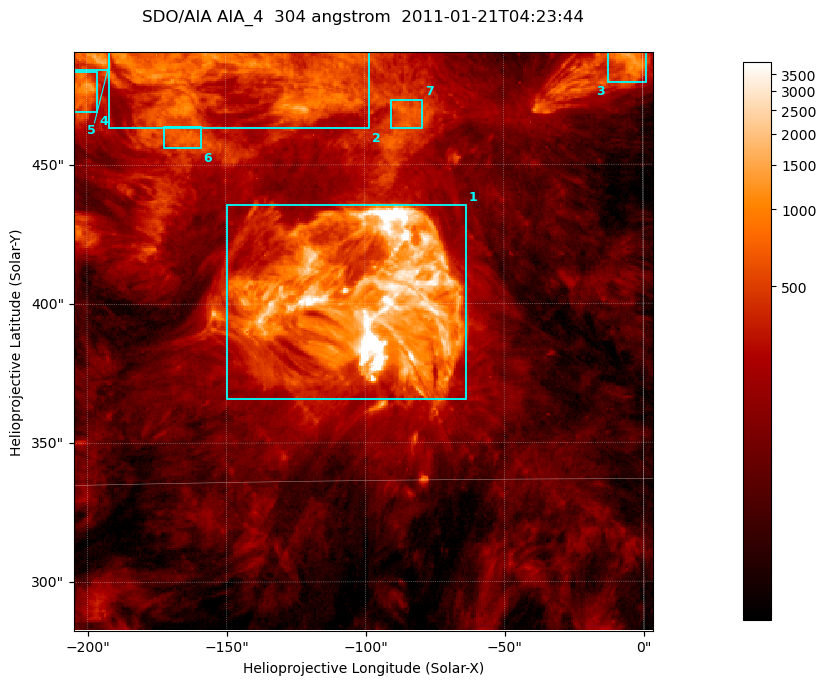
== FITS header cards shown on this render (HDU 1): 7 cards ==
TELESCOP= 'SDO/AIA '           / For AIA: SDO/AIA
INSTRUME= 'AIA_4   '           / For AIA: AIA_ATA1, AIA_ATA2, AIA_ATA3 or AIA_AT
WAVELNTH=                  304 / [angstrom] Wavelength
WAVEUNIT= 'angstrom'           / Wavelength unit: angstrom
DATE-OBS= '2011-01-21T04:23:44.127' / [ISO] Date when observation started; ISO 8
CTYPE1  = 'HPLN-TAN'           / CTYPE1; Typically HPLN
CTYPE2  = 'HPLT-TAN'           / CTYPE2; Typically HPLT

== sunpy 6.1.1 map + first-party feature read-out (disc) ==
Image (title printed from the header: SDO/AIA AIA_4  304 angstrom  2011-01-21T04:23:44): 347 x 347 px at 0.6 arcsec/px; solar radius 975 arcsec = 1625 px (partial field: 1.5% of the solar disc is inside the frame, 100% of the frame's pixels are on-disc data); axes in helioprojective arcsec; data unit not stated in the header (colour bar unlabelled)
Orientation: roll -0.132 deg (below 1 deg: not rotated)
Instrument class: DISC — disc imager (sunpy class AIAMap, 304 A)
Bright regions (active regions / flare kernels): reference = the on-disc median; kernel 3 px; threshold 5 sigma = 493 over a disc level ~134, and >= 1.15x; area >= 120 px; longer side >= 4 px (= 2.4 arcsec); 7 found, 7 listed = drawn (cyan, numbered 1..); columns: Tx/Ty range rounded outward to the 2 arcsec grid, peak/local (2 s.f.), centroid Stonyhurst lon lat
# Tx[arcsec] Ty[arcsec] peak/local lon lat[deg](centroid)
1 -150..-62 366..436 111 -6 +19
2 -192..-98 462..492 9.6 -9 +24
3 -14..2 480..492 15 +0 +25
4 -206..-196 468..484 9.9 -13 +24
5 -206..-192 484..492 11 -13 +25
6 -172..-158 456..464 5.9 -11 +23
7 -92..-78 462..474 6.1 -5 +23